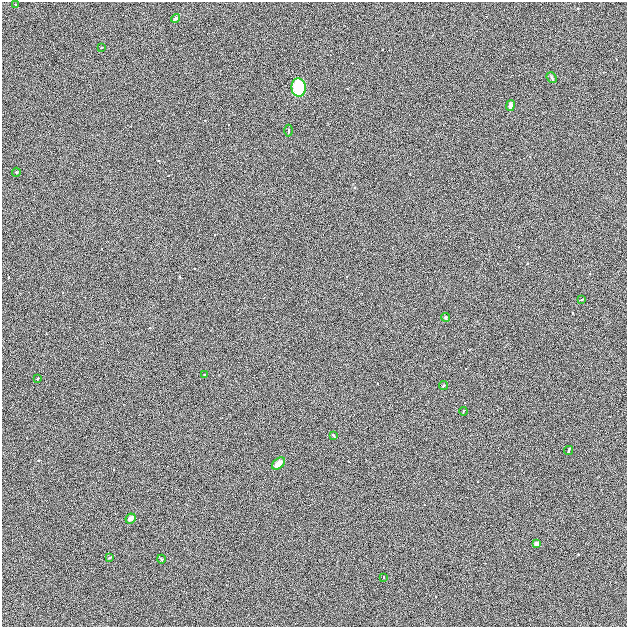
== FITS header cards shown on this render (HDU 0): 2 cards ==
NAXIS1  =                  625
NAXIS2  =                  625

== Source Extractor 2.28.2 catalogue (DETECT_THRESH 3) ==
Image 625 x 625 px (HDU 0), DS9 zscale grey, 1 PNG px = 1 image px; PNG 629 x 629 px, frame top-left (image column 1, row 625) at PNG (2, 2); each listed source drawn as its Kron ellipse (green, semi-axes under 4 px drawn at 4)
Background 1.51e-04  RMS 0.041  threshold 0.124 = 3 sigma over >= 5 px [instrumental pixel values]
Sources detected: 22; all 22 listed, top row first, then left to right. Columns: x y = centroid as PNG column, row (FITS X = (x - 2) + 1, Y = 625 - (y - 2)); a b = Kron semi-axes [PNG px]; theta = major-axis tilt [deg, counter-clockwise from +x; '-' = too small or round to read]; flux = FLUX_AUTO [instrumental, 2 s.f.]
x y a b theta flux
16 5 3 3 - 2.4
176 18 5 3 - 11
101 48 4 2 - 1.8
552 77 6 4 -51 6.5
299 88 9 7 -84 110
510 106 5 4 - 13
288 131 6 3 -89 3.6
16 172 4 4 - 3
582 299 3 2 - 2.7
445 317 4 4 - 4.9
205 375 3 2 - 2.4
38 378 3 3 - 7.5
443 385 5 4 - 3.3
464 411 4 2 - 2
334 436 3 3 - 8.2
568 450 5 2 - 4.5
278 463 7 5 40 23
130 518 5 4 - 14
537 543 4 4 - 8.8
109 558 3 3 - 3.3
161 559 4 3 - 3.1
384 577 3 2 - 2.2